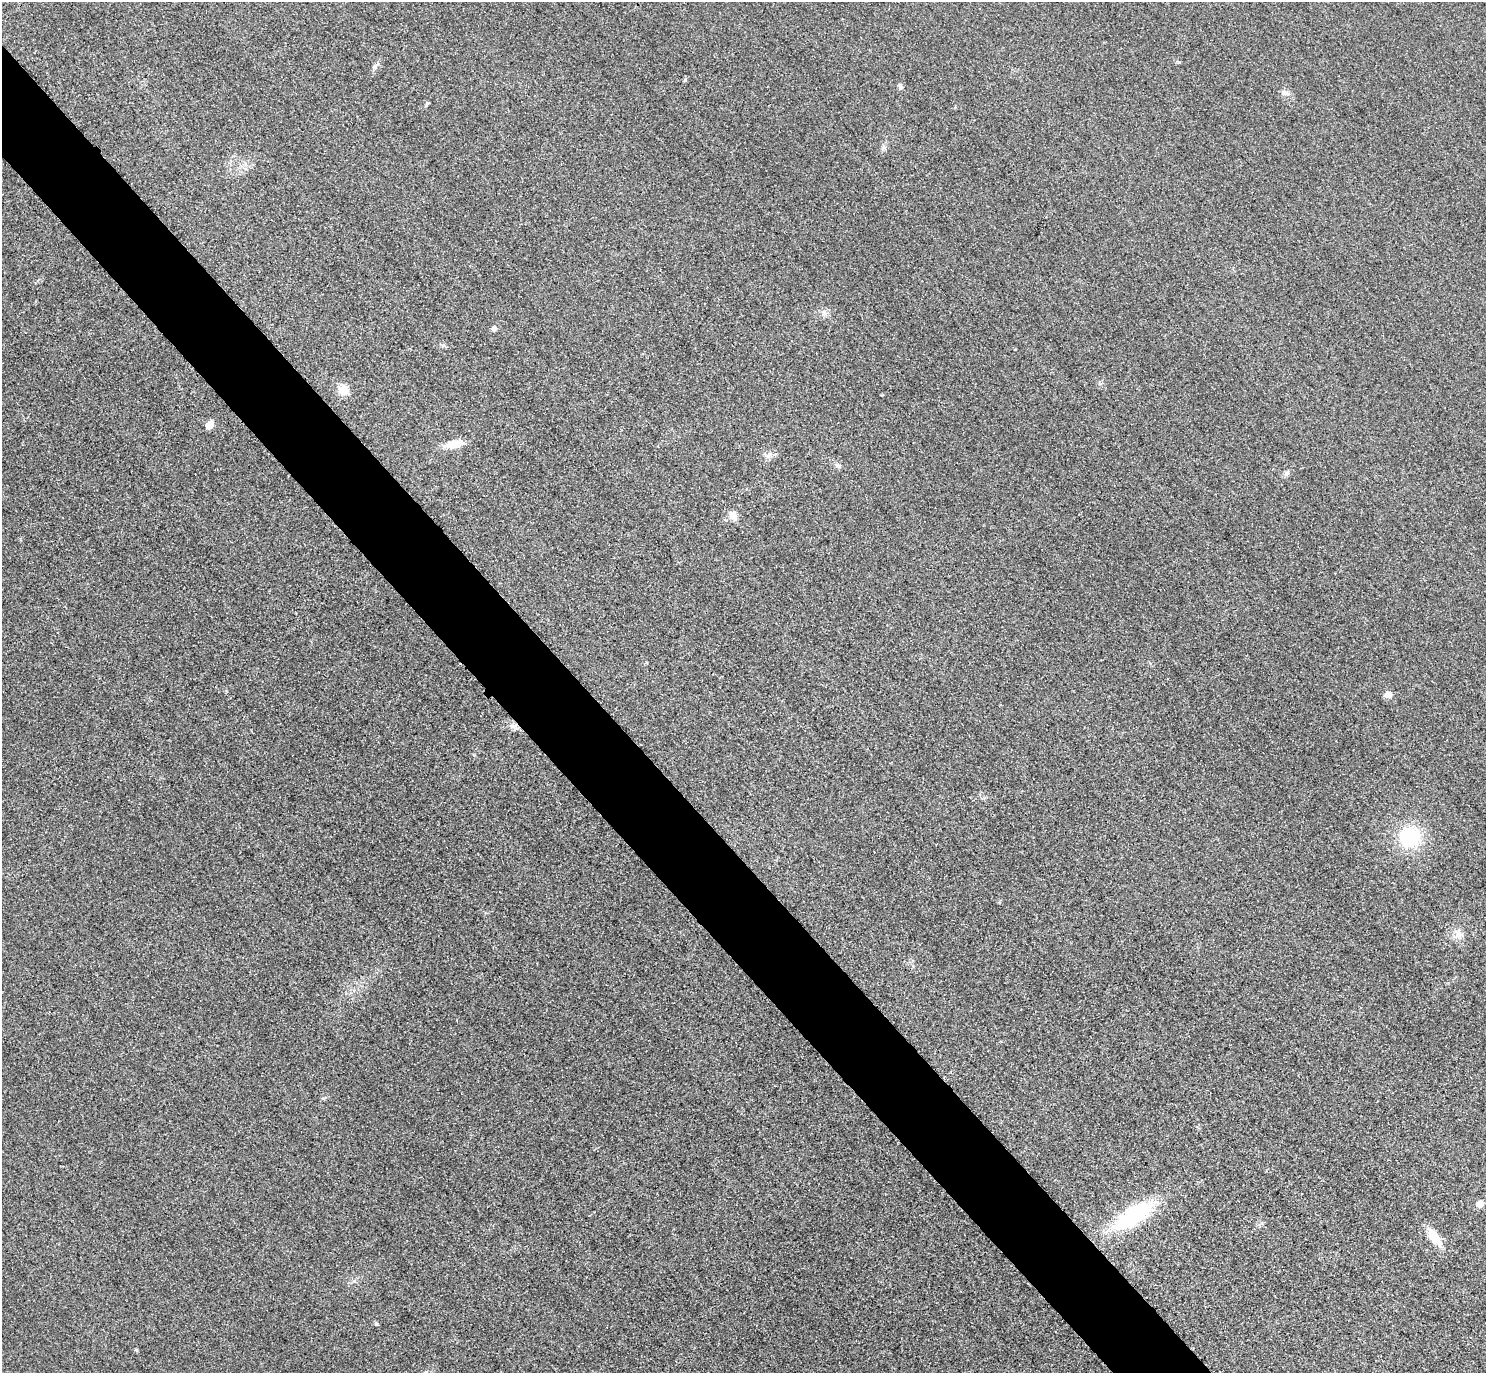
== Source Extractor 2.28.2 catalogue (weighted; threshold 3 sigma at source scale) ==
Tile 11 of 4 x 4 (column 3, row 3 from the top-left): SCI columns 2999-4482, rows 1698-3068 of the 5997 x 5994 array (HDU 1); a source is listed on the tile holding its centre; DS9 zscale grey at full resolution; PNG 1488 x 1375 px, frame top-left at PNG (2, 2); no overlay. Shown black and unused: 6% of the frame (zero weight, under 3 of 4 exposures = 3% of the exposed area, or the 3 px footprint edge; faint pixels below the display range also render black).
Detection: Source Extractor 2.28.2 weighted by HDU 2 'WHT'; one run over the whole footprint, this tile lists its part. Background 0.0464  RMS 0.017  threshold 0.0787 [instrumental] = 3 sigma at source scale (4.5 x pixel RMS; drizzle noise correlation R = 1.50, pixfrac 1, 0.05/0.05 arcsec/px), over >= 5 px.
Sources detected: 22; all 22 listed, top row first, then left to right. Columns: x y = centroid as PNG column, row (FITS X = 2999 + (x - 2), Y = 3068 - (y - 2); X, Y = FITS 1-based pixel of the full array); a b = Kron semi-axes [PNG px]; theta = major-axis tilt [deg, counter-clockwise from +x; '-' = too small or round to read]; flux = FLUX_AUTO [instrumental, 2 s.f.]
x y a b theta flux
376 66 12 6 54 6
900 86 8 5 -90 3.8
1284 92 10 6 -6 6.2
884 147 6 6 - 4.4
824 313 10 6 -41 6.6
494 328 5 5 - 8.3
344 390 11 10 - 22
209 425 5 5 - 39
454 444 18 7 11 35
768 455 10 6 16 7.2
838 465 9 6 -25 5.2
1287 473 9 6 38 4.8
733 515 12 9 -55 12
1388 694 5 5 - 25
513 726 10 6 1 8.1
1410 836 20 19 - 110
1459 933 13 8 -40 12
1480 1204 5 5 - 23
1133 1215 39 17 35 170
1434 1237 20 9 -54 35
376 1324 5 4 - 2.3
136 1350 5 3 - 1.9
Unlisted compact peaks at least as high as the median listed source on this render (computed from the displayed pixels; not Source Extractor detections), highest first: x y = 354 1281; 427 103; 1179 62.